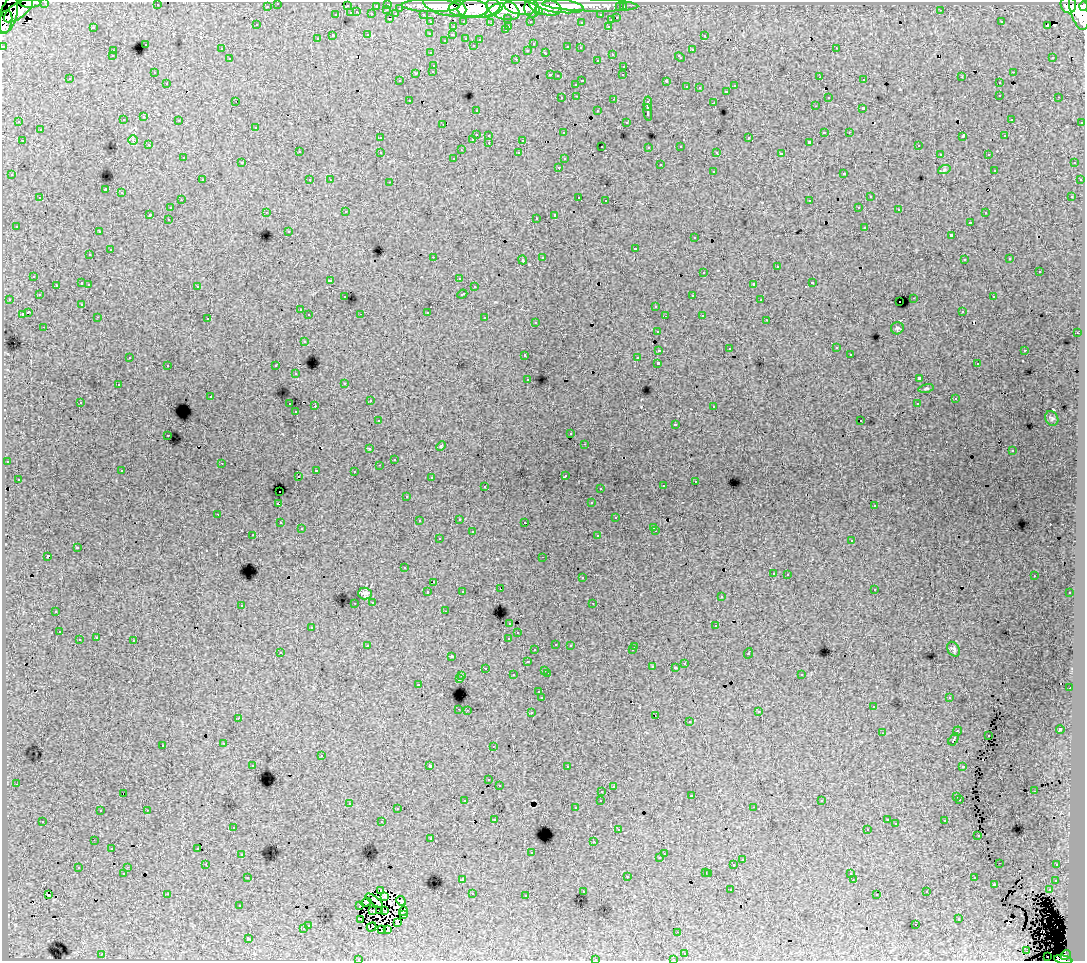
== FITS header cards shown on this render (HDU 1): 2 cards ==
NAXIS1  =                 1083
NAXIS2  =                  959

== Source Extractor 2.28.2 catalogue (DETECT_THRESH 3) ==
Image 1083 x 959 px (HDU 1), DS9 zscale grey, 1 PNG px = 1 image px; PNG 1087 x 963 px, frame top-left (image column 1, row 959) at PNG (2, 2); each listed source drawn as its Kron ellipse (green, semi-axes under 4 px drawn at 4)
Background 76.7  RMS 0.75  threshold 2.25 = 3 sigma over >= 5 px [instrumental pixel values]
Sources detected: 539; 4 with non-positive FLUX_AUTO (blend fragments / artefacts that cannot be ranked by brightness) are neither listed nor drawn; of the other 535, the 500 brightest by FLUX_AUTO listed and drawn (35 fainter detections omitted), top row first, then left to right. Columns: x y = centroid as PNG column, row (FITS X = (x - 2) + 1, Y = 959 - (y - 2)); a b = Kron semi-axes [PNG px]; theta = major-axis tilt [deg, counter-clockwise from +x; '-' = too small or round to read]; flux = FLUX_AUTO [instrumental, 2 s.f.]
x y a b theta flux
45 2 3 2 - 3100
30 3 10 4 1 57000
278 3 3 3 - 2600
388 4 3 3 - 4100
157 5 3 2 - 170
590 5 48 6 -2 120000
1068 5 8 7 - 80000
267 6 3 3 - 1400
347 6 3 3 - 780
376 6 3 2 - 1000
431 6 29 6 -1 230000
445 6 22 9 -15 330000
559 6 25 7 -7 220000
1084 6 5 3 - 66000
521 7 16 7 -8 310000
545 7 16 8 -13 260000
620 7 3 3 - 1500
623 7 3 3 - 2100
400 8 3 3 - 700
468 8 20 9 -1 430000
479 8 21 10 6 520000
503 9 17 10 -21 490000
532 9 9 7 -77 190000
1079 9 22 9 -76 390000
18 10 17 7 37 170000
387 10 3 2 - 440
494 10 11 4 36 120000
941 10 3 2 - 97
538 11 4 3 - 65000
357 12 3 2 - 340
351 13 3 3 - 670
372 14 3 3 - 930
396 14 4 3 - 900
423 14 3 2 - 1600
8 15 19 8 73 230000
336 15 3 3 - 430
601 15 3 3 - 1300
508 18 3 3 - 990
617 18 3 3 - 520
390 19 3 2 - 440
611 20 3 3 - 240
464 21 3 2 - 450
530 21 3 3 - 1400
5 22 12 6 76 190000
431 22 3 3 - 1600
581 22 3 3 - 210
1001 22 3 2 - 84
491 23 3 2 - 56
257 25 3 2 - 52
509 26 3 2 - 350
608 26 3 2 - 340
1047 26 3 2 - 57
93 27 3 3 - 670
453 27 3 3 - 320
505 30 3 3 - 210
430 33 3 3 - 190
368 35 3 3 - 470
452 35 3 2 - 210
704 35 3 3 - 220
333 36 3 3 - 1400
466 38 3 3 - 440
317 39 3 3 - 190
480 39 3 3 - 110
445 40 3 3 - 94
145 44 3 3 - 340
533 44 3 3 - 130
473 45 3 3 - 250
3 46 3 3 - 4200
568 47 4 3 - 530
580 48 3 3 - 270
836 48 3 2 - 230
221 49 3 3 - 180
528 50 3 3 - 240
692 50 3 3 - 650
113 51 3 3 - 250
431 53 3 3 - 290
545 53 4 3 - 540
612 54 3 3 - 390
112 56 3 3 - 190
680 57 5 3 - 410
1053 57 3 3 - 160
230 59 3 3 - 350
516 59 3 2 - 580
597 60 3 3 - 230
434 65 3 3 - 290
624 66 3 3 - 400
433 71 3 3 - 370
154 72 3 2 - 160
1013 72 3 2 - 360
416 73 3 3 - 650
550 75 3 3 - 400
623 75 3 2 - 100
557 76 3 3 - 210
820 77 2 2 - 220
962 77 3 3 - 100
70 79 3 3 - 240
864 80 3 2 - 240
400 81 3 3 - 130
582 81 3 3 - 640
666 81 3 3 - 1300
167 83 3 3 - 230
999 83 3 3 - 330
576 84 3 3 - 300
735 86 3 3 - 270
687 87 3 3 - 250
699 88 3 3 - 60
727 91 3 3 - 370
1000 95 3 3 - 310
577 96 3 2 - 270
828 97 3 3 - 250
1059 97 3 2 - 230
562 98 3 3 - 240
614 99 3 2 - 360
409 100 3 2 - 240
236 101 2 2 - 47
714 103 3 3 - 730
648 104 7 3 86 2500
815 106 3 2 - 140
863 108 3 3 - 1400
476 110 3 2 - 58
598 111 3 3 - 190
648 112 8 3 -81 2600
144 117 3 3 - 320
1011 119 3 3 - 190
123 120 3 3 - 310
179 120 3 2 - 220
19 122 3 2 - 120
626 122 3 3 - 180
1082 122 3 3 - 770
443 125 2 2 - 45
256 127 3 3 - 240
40 130 3 3 - 350
824 132 3 3 - 840
849 132 3 2 - 280
563 133 3 3 - 200
476 134 3 3 - 790
489 135 3 3 - 240
963 136 4 2 - 540
1005 136 3 3 - 230
380 138 3 3 - 250
749 138 3 3 - 460
473 139 3 3 - 420
133 140 5 5 - 73
523 140 3 3 - 670
22 141 3 2 - 300
809 142 3 3 - 73
489 143 3 2 - 320
149 145 3 2 - 250
918 145 3 2 - 200
602 146 3 3 - 130
681 146 3 3 - 260
649 147 3 3 - 210
461 150 3 2 - 41
299 152 3 3 - 300
380 152 3 3 - 430
717 152 4 3 - 220
519 153 3 3 - 180
781 154 4 3 - 2200
940 154 3 3 - 180
988 154 3 2 - 300
183 158 3 3 - 160
454 158 3 3 - 280
564 159 3 3 - 120
242 163 3 3 - 44
1074 163 3 3 - 300
660 165 3 3 - 390
559 167 3 2 - 290
944 170 6 4 19 71
994 170 3 3 - 230
713 171 3 3 - 390
844 173 3 3 - 330
12 175 3 3 - 220
202 180 3 3 - 340
310 180 3 3 - 220
330 180 3 2 - 110
1080 180 3 3 - 240
390 182 3 2 - 330
105 190 4 3 - 7500
122 193 3 3 - 600
1072 196 3 2 - 74
579 197 3 2 - 420
870 197 3 3 - 450
40 198 3 3 - 320
181 200 3 2 - 310
606 200 3 2 - 150
810 201 4 3 - 1400
859 207 3 2 - 150
170 208 3 3 - 370
899 210 3 2 - 180
266 212 3 2 - 240
346 212 3 2 - 180
985 213 3 3 - 270
150 214 3 3 - 1100
555 215 4 3 - 2300
536 218 3 2 - 120
168 219 3 2 - 220
970 222 3 2 - 230
16 226 3 3 - 150
865 227 3 3 - 390
289 231 3 3 - 130
99 232 3 2 - 150
951 235 3 3 - 1400
695 238 3 3 - 270
635 248 3 3 - 610
110 250 3 3 - 650
90 255 3 3 - 180
433 257 3 2 - 830
542 257 3 3 - 440
1010 259 3 3 - 120
523 260 4 3 - 79
964 260 3 3 - 190
777 267 3 3 - 860
704 272 3 3 - 430
1039 272 3 3 - 630
34 276 3 3 - 350
459 278 3 3 - 280
330 280 3 3 - 250
82 283 3 3 - 840
812 283 3 3 - 560
89 284 3 2 - 270
754 284 4 3 - 2100
56 285 3 3 - 250
197 286 3 3 - 370
474 287 3 3 - 310
462 294 5 3 - 580
39 295 3 3 - 250
693 295 3 2 - 270
345 297 3 3 - 260
993 297 3 3 - 310
914 298 3 2 - 510
9 299 3 2 - 250
761 300 3 2 - 100
899 302 2 2 - 81
82 304 3 3 - 160
656 306 3 3 - 380
300 310 3 3 - 360
962 311 3 3 - 160
28 312 4 3 - 1400
427 312 3 3 - 610
22 314 3 3 - 810
361 314 3 2 - 87
309 315 3 3 - 380
702 315 3 3 - 360
665 316 3 2 - 57
98 317 3 2 - 190
485 318 3 3 - 530
208 319 3 2 - 100
767 320 3 2 - 100
536 322 3 3 - 260
44 327 3 2 - 260
897 328 6 6 - 84
657 331 3 3 - 320
1077 333 3 2 - 160
304 341 3 3 - 410
836 348 3 3 - 220
729 349 3 3 - 63
659 350 4 3 - 1000
1025 350 3 3 - 460
850 354 3 3 - 180
525 355 3 3 - 440
130 357 3 2 - 75
637 358 3 2 - 73
658 363 3 3 - 2700
977 364 3 2 - 120
168 365 3 3 - 410
276 366 3 3 - 400
296 374 2 2 - 43
919 378 4 3 - 2600
528 379 3 3 - 180
345 383 3 3 - 260
118 385 3 3 - 250
926 388 7 3 11 67
211 397 3 2 - 69
955 399 3 2 - 79
370 401 3 2 - 250
80 402 3 2 - 220
290 404 3 2 - 430
917 404 3 3 - 190
315 406 3 2 - 680
714 406 3 2 - 180
296 412 3 2 - 170
1052 418 8 6 -60 100
378 421 3 3 - 190
861 421 3 2 - 110
675 424 3 3 - 170
571 434 3 3 - 180
168 435 3 2 - 200
585 444 3 2 - 210
441 446 5 3 - 44
370 449 3 3 - 200
1012 451 3 3 - 200
394 459 3 2 - 59
7 461 3 2 - 59
222 463 2 2 - 160
379 465 3 2 - 68
316 470 3 2 - 430
122 471 3 3 - 190
354 471 3 2 - 170
565 475 3 3 - 150
298 477 3 2 - 150
431 478 3 3 - 200
18 479 3 3 - 190
695 481 3 2 - 220
485 486 3 2 - 280
663 486 3 3 - 240
600 488 3 2 - 190
279 492 3 2 - 660
407 496 3 3 - 150
591 503 3 3 - 270
278 504 3 3 - 1500
874 506 3 3 - 260
218 514 3 2 - 350
616 518 3 3 - 280
459 519 3 2 - 340
419 521 3 3 - 220
525 522 3 2 - 160
280 523 3 3 - 260
654 527 3 3 - 270
301 529 3 3 - 180
656 531 3 2 - 290
472 532 3 3 - 710
253 535 3 2 - 200
598 536 3 3 - 340
439 539 3 3 - 280
852 540 3 3 - 350
77 548 4 3 - 870
47 556 3 3 - 1600
543 557 3 2 - 200
404 568 3 3 - 150
773 573 3 3 - 210
788 574 3 3 - 420
1034 576 3 2 - 110
582 578 3 3 - 320
433 582 3 2 - 150
501 589 2 2 - 47
874 589 3 3 - 340
462 591 3 3 - 88
428 592 3 3 - 430
1070 593 3 3 - 280
365 594 7 6 - 170
721 597 3 3 - 250
373 602 3 3 - 280
355 603 3 2 - 170
593 603 3 2 - 66
241 605 3 3 - 400
56 611 3 2 - 120
445 611 3 2 - 270
510 623 3 3 - 390
716 626 3 3 - 390
312 627 3 3 - 350
59 632 3 2 - 260
518 633 3 3 - 220
96 638 3 3 - 410
509 638 4 3 - 590
79 640 3 3 - 480
134 641 3 3 - 720
556 644 3 3 - 260
570 645 3 3 - 340
368 646 4 3 - 400
635 646 3 2 - 57
953 649 8 6 -57 120
535 650 3 3 - 180
632 650 3 2 - 210
280 652 3 3 - 56
748 653 5 3 - 780
452 656 3 3 - 210
527 662 3 3 - 420
685 663 3 2 - 200
652 667 4 4 - 53
485 668 3 2 - 180
675 668 3 3 - 120
545 670 3 2 - 350
547 673 3 2 - 380
801 674 3 3 - 180
513 675 3 3 - 430
462 676 3 2 - 380
459 679 3 3 - 1100
418 685 3 2 - 79
1070 688 2 2 - 240
539 692 3 3 - 360
542 698 3 3 - 2100
949 698 3 3 - 220
873 707 3 3 - 210
459 709 3 2 - 420
467 710 2 2 - 320
531 712 3 3 - 450
759 712 3 3 - 68
655 715 3 2 - 140
238 718 3 2 - 44
689 722 3 3 - 350
1060 730 4 3 - 2500
957 731 5 3 - 1100
882 733 3 3 - 65
988 736 2 2 - 55
954 739 7 3 59 1300
224 743 3 2 - 330
163 745 3 3 - 430
493 746 2 2 - 58
321 756 3 3 - 590
253 765 3 3 - 230
430 766 3 3 - 3500
963 766 3 3 - 630
567 767 3 2 - 230
489 780 3 3 - 270
16 784 3 2 - 230
499 785 3 3 - 180
613 786 3 3 - 270
602 791 3 2 - 230
1034 791 3 2 - 110
123 793 3 2 - 88
692 796 3 2 - 180
957 797 3 3 - 140
960 799 3 3 - 230
601 800 3 3 - 290
465 801 3 3 - 230
822 801 3 3 - 110
349 803 3 2 - 250
753 807 3 2 - 240
575 808 3 3 - 240
397 809 3 3 - 210
147 810 3 2 - 490
100 811 3 3 - 270
495 819 3 3 - 220
887 820 3 3 - 220
43 821 3 3 - 240
945 821 3 3 - 370
382 822 3 3 - 650
896 824 2 2 - 54
233 827 3 3 - 220
867 829 3 2 - 120
618 830 3 2 - 89
978 836 3 2 - 75
431 838 3 2 - 49
94 840 3 2 - 42
594 842 3 3 - 42
198 848 3 3 - 140
112 849 3 2 - 72
531 853 3 3 - 250
242 854 3 2 - 290
664 854 2 2 - 230
660 858 3 3 - 240
742 860 3 3 - 420
1000 863 2 2 - 70
206 864 2 2 - 220
734 865 3 3 - 890
1057 865 3 3 - 170
128 867 3 2 - 280
78 868 3 3 - 310
706 872 3 3 - 430
123 873 3 2 - 58
709 873 3 3 - 490
851 873 3 2 - 48
627 876 3 3 - 730
248 877 3 3 - 270
974 878 3 3 - 360
462 879 3 2 - 43
853 880 3 2 - 41
1056 880 3 3 - 310
994 884 3 3 - 700
731 890 3 2 - 230
1049 890 3 3 - 310
381 891 3 2 - 65
583 891 3 3 - 270
927 892 3 3 - 310
167 894 3 2 - 830
472 894 3 3 - 270
877 894 3 3 - 200
48 895 3 2 - 280
385 896 3 3 - 90
526 896 3 2 - 86
374 901 10 4 -36 63
401 901 5 3 - 170
366 902 5 2 - 66
359 905 3 2 - 51
240 906 3 3 - 120
385 910 3 2 - 61
373 911 3 2 - 50
380 911 2 2 - 41
403 911 5 3 - 94
403 915 4 3 - 52
959 918 3 3 - 340
361 920 2 2 - 56
397 923 4 3 - 100
308 925 3 3 - 370
916 925 3 3 - 310
372 927 5 2 - 74
303 929 3 3 - 440
381 929 3 2 - 79
388 929 3 2 - 71
678 932 3 2 - 100
248 938 3 3 - 2000
1027 951 3 2 - 73
685 953 3 2 - 220
102 954 3 2 - 450
1065 955 5 4 - 47000
1048 956 3 2 - 440
358 959 3 2 - 140
595 959 3 3 - 450
673 959 3 2 - 250
1063 960 9 4 -11 72000
At the frame edge (FLAGS 8, measured only in part): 10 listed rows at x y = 45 2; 30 3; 278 3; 1084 6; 5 22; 3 46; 358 959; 595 959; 673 959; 1063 960
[35 fainter detections neither listed nor drawn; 4 non-positive-flux detections neither listed nor drawn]